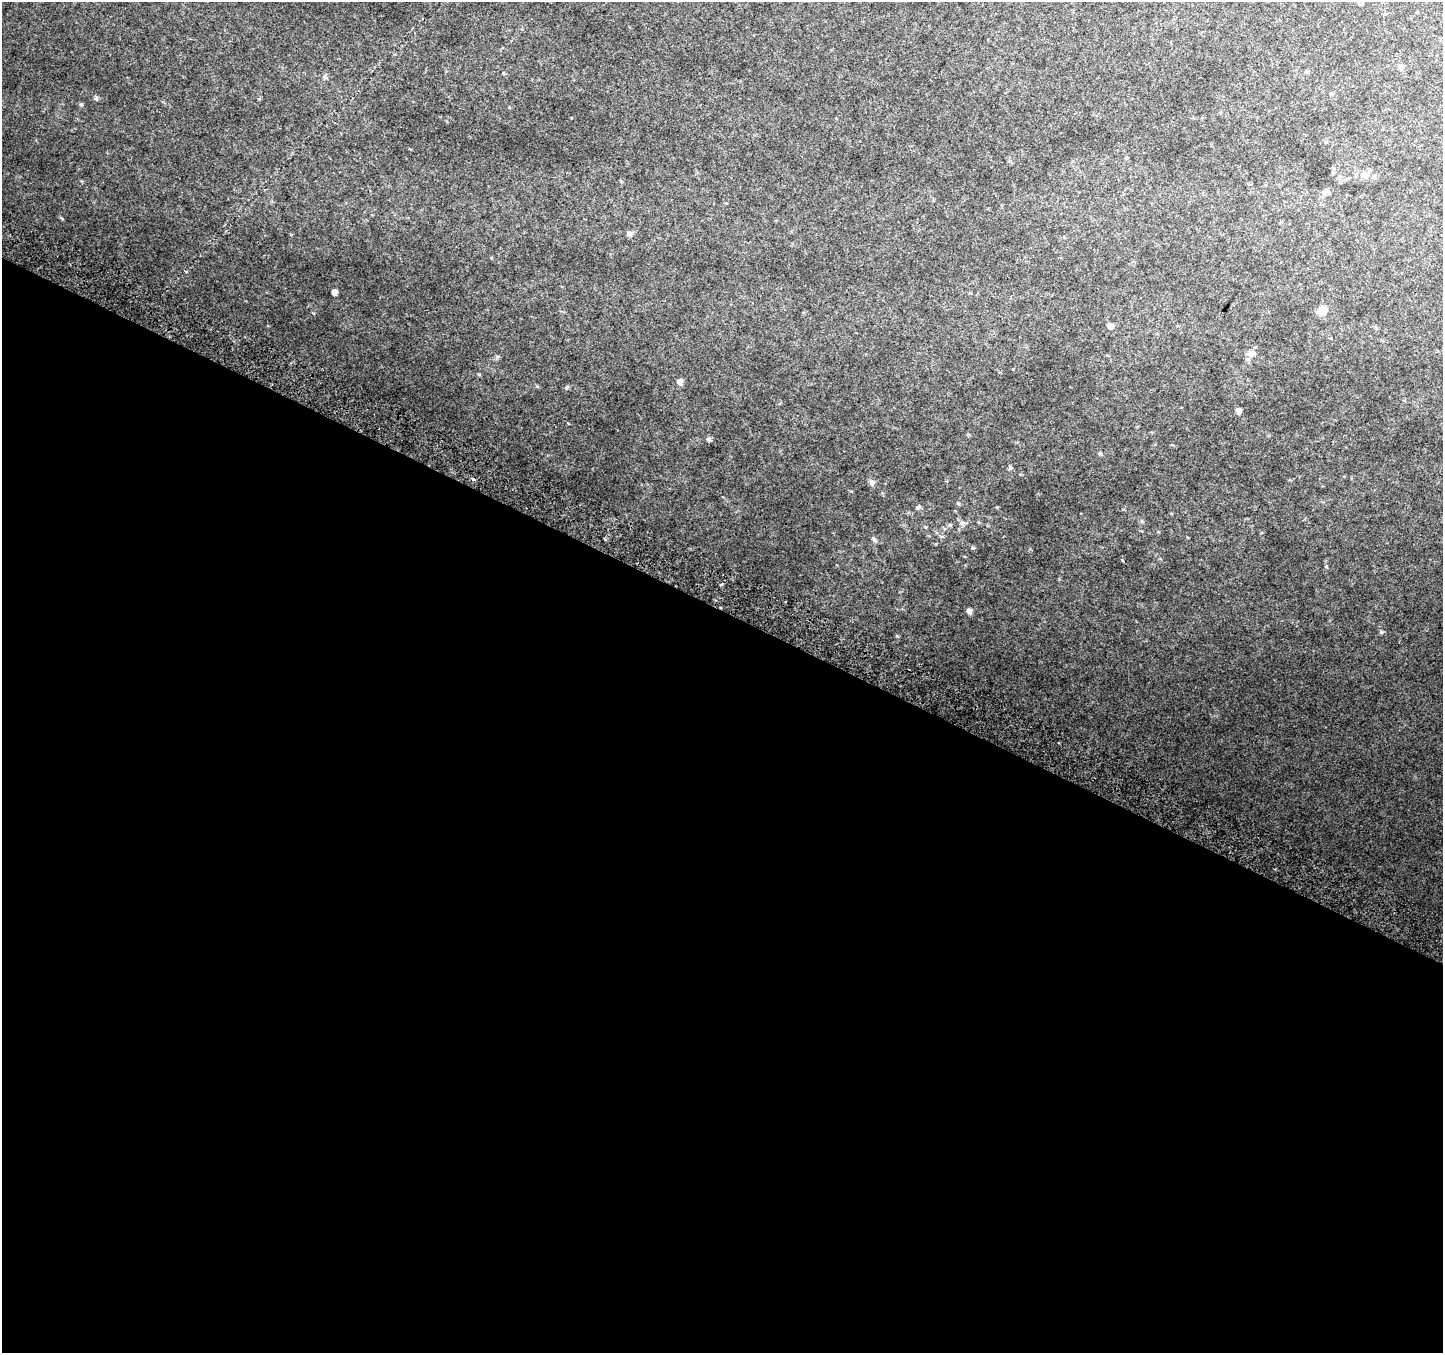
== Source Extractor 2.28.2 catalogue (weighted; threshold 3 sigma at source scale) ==
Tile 14 of 4 x 4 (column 2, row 4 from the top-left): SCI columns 1473-2913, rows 304-1654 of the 5818 x 5945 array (HDU 1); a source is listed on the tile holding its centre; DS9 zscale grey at full resolution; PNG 1445 x 1355 px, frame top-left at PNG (2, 2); no overlay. Shown black and unused: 55% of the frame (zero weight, under 2 of 3 exposures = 2% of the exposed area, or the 3 px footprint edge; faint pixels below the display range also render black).
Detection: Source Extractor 2.28.2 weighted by HDU 2 'WHT'; one run over the whole footprint, this tile lists its part. Background 0.085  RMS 0.013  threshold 0.0563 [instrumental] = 3 sigma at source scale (4.5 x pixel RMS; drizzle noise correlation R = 1.50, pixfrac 1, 0.0396/0.0396 arcsec/px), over >= 5 px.
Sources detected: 24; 1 cosmic-ray / hot-pixel residue — not listed; the other 23 listed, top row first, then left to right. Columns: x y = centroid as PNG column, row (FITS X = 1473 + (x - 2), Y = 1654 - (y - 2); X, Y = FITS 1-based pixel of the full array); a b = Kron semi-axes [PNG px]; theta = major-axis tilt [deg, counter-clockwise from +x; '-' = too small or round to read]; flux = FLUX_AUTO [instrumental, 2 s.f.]
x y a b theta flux
1401 66 7 7 - 2.9
1307 71 7 3 0 1.5
96 98 7 5 -87 2.1
81 104 6 3 18 1.3
1364 175 10 7 -3 6.1
1325 193 10 7 44 5.1
629 234 8 7 - 3
334 292 6 5 - 4
1322 310 9 9 - 15
1110 326 8 6 -55 3.7
1251 353 14 8 18 6.5
680 382 8 6 61 4
1238 411 5 5 - 4.5
709 439 8 3 -19 1.7
1100 454 6 4 -67 1.9
1010 468 7 4 46 1.8
872 483 8 7 - 4.2
962 523 7 6 - 3.3
950 525 6 4 -18 1.5
874 540 9 5 -45 2.4
1326 567 5 3 - 1
969 611 7 6 - 3.6
1381 632 5 5 - 1.7
Unlisted compact peaks at least as high as the median listed source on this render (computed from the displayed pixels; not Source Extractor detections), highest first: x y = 897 636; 722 584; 62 219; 567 387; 917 508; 972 548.